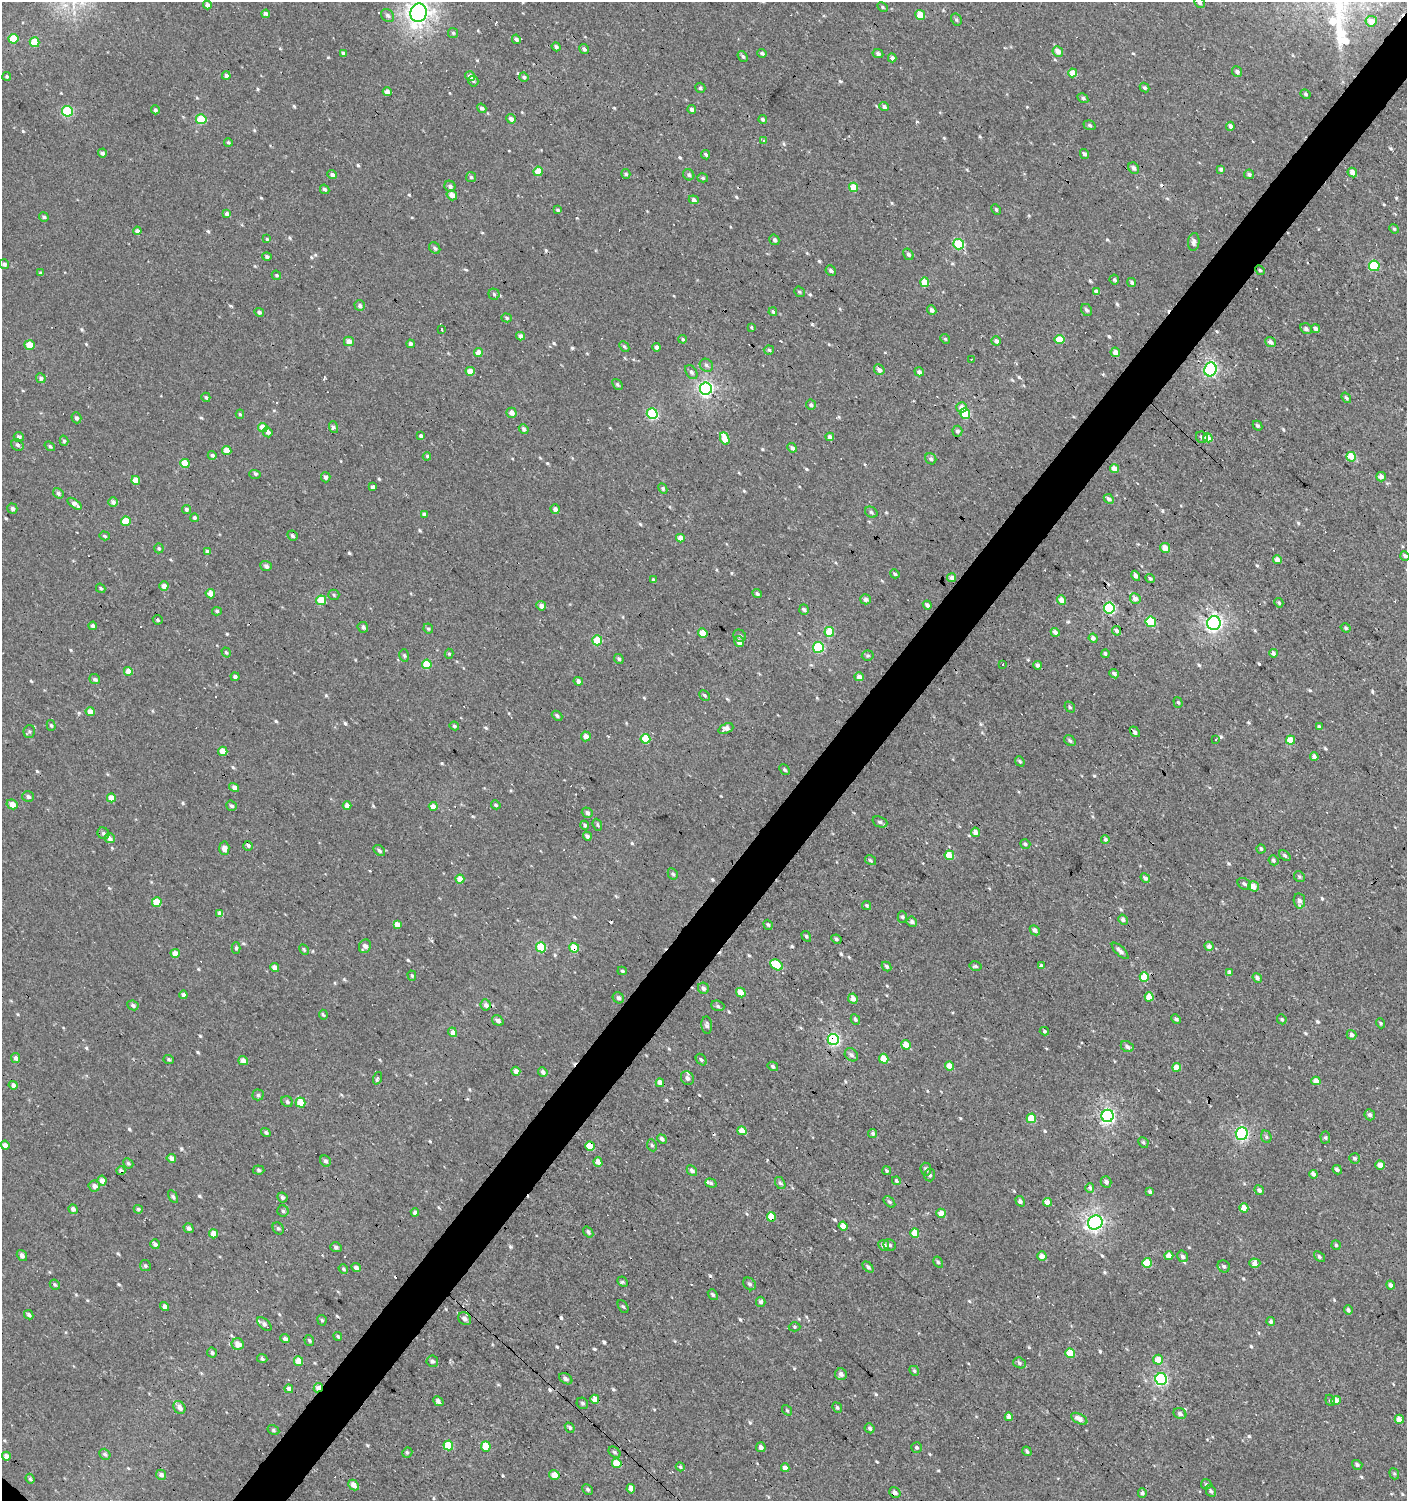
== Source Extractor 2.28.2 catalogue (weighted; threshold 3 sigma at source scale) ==
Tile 10 of 4 x 4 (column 2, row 3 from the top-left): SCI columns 1573-2977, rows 1503-3001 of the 6020 x 6000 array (HDU 1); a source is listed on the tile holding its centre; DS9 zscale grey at full resolution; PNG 1409 x 1503 px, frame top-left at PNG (2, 2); each listed source drawn as its Kron ellipse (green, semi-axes under 4 px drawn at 4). Shown black and unused: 4% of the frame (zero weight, under 2 of 3 exposures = <1% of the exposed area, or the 3 px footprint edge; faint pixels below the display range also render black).
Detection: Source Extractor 2.28.2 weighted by HDU 2 'WHT'; one run over the whole footprint, this tile lists its part. Background 9.70e-04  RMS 0.0059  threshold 0.0267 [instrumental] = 3 sigma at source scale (4.5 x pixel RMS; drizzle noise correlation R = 1.50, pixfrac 1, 0.0396/0.0396 arcsec/px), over >= 5 px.
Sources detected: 690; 26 cosmic-ray / hot-pixel residue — neither listed nor drawn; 1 inside a brighter listed object's ellipse — not listed separately; of the other 663, all 500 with FLUX_AUTO >= 0.857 (the completeness limit of this list) listed and drawn (163 fainter detections not listed), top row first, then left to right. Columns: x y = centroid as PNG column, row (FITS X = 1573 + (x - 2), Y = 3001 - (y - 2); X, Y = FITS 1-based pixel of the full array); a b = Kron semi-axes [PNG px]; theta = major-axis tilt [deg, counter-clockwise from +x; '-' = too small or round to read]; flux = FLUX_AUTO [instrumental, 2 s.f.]
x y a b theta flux
1199 3 6 4 -44 1.1
207 5 4 4 - 2.6
882 7 6 4 -29 0.98
419 13 9 8 - 340
266 14 4 3 - 2.7
387 15 7 5 -45 1.8
920 15 5 4 - 13
956 19 6 5 - 1.1
1371 21 5 5 - 5.4
453 33 5 5 - 0.94
13 39 5 5 - 18
516 39 5 4 - 1.9
34 42 5 4 - 16
556 47 5 4 - 1.7
584 49 5 4 - 1.8
1058 51 5 5 - 4.5
762 53 5 4 - 1.5
343 54 4 4 - 2.2
878 54 5 4 - 1.7
743 56 6 4 -51 1.2
892 58 4 4 - 2.1
1237 72 5 4 - 1.9
1073 73 4 4 - 8.3
7 76 4 4 - 0.99
226 76 4 4 - 2.5
470 76 5 5 - 2.7
524 77 5 4 - 1.4
473 81 5 5 - 0.94
700 88 5 5 - 1.1
1144 88 5 4 - 1.2
387 92 4 4 - 4
1306 94 5 3 - 0.97
1083 98 6 4 -32 1.1
884 107 5 4 - 2.1
482 108 5 4 - 1.4
155 110 4 4 - 1.7
692 110 4 4 - 2.6
67 111 5 5 - 41
201 119 5 5 - 25
511 119 5 4 - 2.7
763 119 4 4 - 1.4
1089 125 6 4 -18 1
1230 126 4 4 - 3.1
763 140 4 4 - 0.94
228 142 4 4 - 0.91
102 153 4 4 - 1.9
1084 154 5 4 - 1.6
706 155 5 4 - 1.4
1134 168 6 5 - 1.8
1221 169 4 4 - 1.9
538 171 5 4 - 11
1352 173 5 4 - 4
332 174 5 4 - 2.4
626 174 5 4 - 1.2
1249 174 5 4 - 1.4
689 175 6 5 - 1.2
471 177 5 5 - 1.1
703 178 5 4 - 1
450 186 6 5 - 1.9
853 187 5 4 - 11
325 189 5 4 - 1.3
452 195 5 4 - 4.5
694 200 5 4 - 1.8
558 210 4 4 - 1.2
996 210 5 4 - 0.9
227 214 4 4 - 2.7
44 217 5 4 - 1.4
1394 229 5 4 - 0.86
137 231 4 4 - 2.4
267 239 3 3 - 0.97
774 240 5 4 - 1.6
1194 242 9 5 83 2.4
959 244 5 5 - 38
435 248 6 5 - 1.3
908 254 6 4 -55 1.4
267 257 5 4 - 1.6
4 264 5 5 - 1.8
1374 266 5 5 - 31
1260 270 5 4 - 0.88
831 271 5 5 - 1.5
40 273 4 4 - 1
276 275 5 4 - 0.98
1114 280 5 5 - 1.3
925 282 5 4 - 8.6
1132 282 5 4 - 1.3
1096 291 4 4 - 3.2
799 292 6 4 -41 0.96
494 294 5 5 - 1
360 306 5 5 - 1.7
932 310 5 4 - 2
1086 310 6 5 - 1.7
259 312 5 4 - 1.4
773 312 4 3 - 1
507 318 5 4 - 1
751 327 4 3 - 1.1
1306 329 6 5 - 1.7
1315 329 4 4 - 2.2
442 330 3 3 - 1
520 336 4 4 - 3.1
683 339 4 4 - 1
945 339 5 4 - 0.88
1060 339 5 4 - 13
349 341 5 5 - 4.3
996 341 5 4 - 2.1
1270 342 5 5 - 2.7
410 344 4 3 - 1.8
30 345 5 4 - 10
624 347 6 4 -49 1.1
656 347 4 4 - 2
769 350 5 4 - 1.1
478 352 4 4 - 6.5
1115 352 5 4 - 4.6
971 359 3 3 - 1.7
706 365 7 6 - 1.6
1210 369 7 6 - 100
879 370 5 5 - 3
470 371 4 4 - 6.7
691 372 8 5 -56 1.7
919 372 5 4 - 1.8
41 378 5 4 - 1.9
617 384 6 4 -52 1.1
706 389 6 6 - 130
206 397 5 4 - 1
1346 398 6 4 -51 1.2
811 405 5 5 - 1.6
962 407 5 5 - 4.9
511 413 5 5 - 3.8
965 413 5 5 - 30
240 414 5 4 - 0.91
652 414 5 5 - 46
76 418 5 5 - 1.7
1258 426 5 4 - 1.2
263 427 5 4 - 7.3
334 427 6 4 -75 1.7
524 429 5 4 - 2
957 431 5 5 - 1.4
268 432 5 4 - 2.3
421 436 4 3 - 1.8
19 437 5 5 - 2.1
830 437 4 4 - 3.8
1202 437 6 5 - 1.4
725 438 6 4 -66 10
1208 438 4 4 - 6
64 441 5 4 - 1.2
17 445 6 5 - 1.5
50 446 6 4 -38 1.2
792 448 5 4 - 2
227 450 4 4 - 8
212 455 4 4 - 1.4
427 456 4 4 - 1
1351 457 5 4 - 14
931 459 6 5 - 1.3
185 463 4 4 - 11
1115 468 4 4 - 4.2
255 474 5 3 - 1
326 477 5 5 - 1.6
1381 477 5 4 - 3.2
136 480 4 4 - 7.3
372 487 4 4 - 3.7
663 489 5 4 - 0.9
58 493 5 4 - 1.7
1109 499 5 4 - 1.7
113 502 5 5 - 2.1
74 504 8 4 -36 3.2
12 508 5 5 - 1.6
186 509 5 4 - 1.7
555 509 5 4 - 2.5
871 512 6 5 - 1.1
424 514 4 4 - 1.9
194 518 4 4 - 1.5
126 521 5 4 - 13
105 536 5 4 - 0.91
292 536 5 4 - 1.5
680 538 4 4 - 4.8
159 548 5 4 - 1.1
1165 548 5 5 - 4.8
207 552 4 4 - 2.7
1405 556 5 3 - 1.4
1277 560 4 4 - 3.6
266 566 6 5 - 2
895 574 5 4 - 0.99
1136 576 5 4 - 2.1
952 578 4 4 - 4.6
1150 578 5 4 - 1.3
653 580 4 3 - 1.3
164 586 5 4 - 4.4
101 588 5 3 - 0.99
210 594 5 4 - 5
757 594 5 4 - 1.2
334 595 5 5 - 0.9
1135 598 5 5 - 3.6
866 599 5 5 - 2.2
321 600 5 4 - 19
1061 600 5 4 - 4.1
1279 603 5 4 - 1.1
927 605 4 4 - 2.1
541 606 5 4 - 3.1
1109 608 5 5 - 65
804 609 5 4 - 1.4
217 611 5 4 - 1
158 620 5 4 - 0.99
1151 622 5 5 - 26
1214 623 7 6 - 160
93 626 4 4 - 2.2
363 627 5 5 - 1.6
1346 628 5 4 - 1
428 629 5 4 - 0.95
1117 631 5 4 - 1.9
829 632 5 4 - 17
1055 632 4 4 - 2.3
703 633 5 4 - 8.9
740 636 7 5 -39 1.5
1093 638 4 4 - 2.4
597 640 5 5 - 21
739 641 5 5 - 3.5
818 647 5 5 - 39
226 652 5 4 - 0.95
1273 653 4 4 - 1.8
449 654 5 4 - 0.86
1105 654 4 4 - 1
404 655 6 4 -74 1.1
868 655 6 5 - 1.1
619 659 5 4 - 1.3
427 664 5 5 - 17
1002 664 3 3 - 2
1038 665 4 4 - 1.7
128 671 4 4 - 5.6
1114 674 5 3 - 1.4
235 677 4 4 - 2.2
859 677 5 4 - 4.2
95 679 5 4 - 1.6
578 681 5 4 - 2.5
705 695 6 4 -44 1.1
1178 702 5 4 - 0.88
1070 707 6 4 -50 1.2
90 712 4 4 - 5.1
557 716 6 4 -40 1.4
51 725 5 4 - 0.86
454 726 5 4 - 1.1
1319 727 4 4 - 1.1
726 729 8 5 23 3.7
29 731 6 5 - 1.2
1135 732 6 4 -50 1.4
586 736 5 5 - 3.3
645 739 5 5 - 18
1215 739 3 3 - 3.1
1290 740 4 4 - 11
1070 741 6 4 -35 1.2
223 751 5 4 - 7.8
1314 757 4 4 - 2.2
1020 761 5 4 - 1
785 770 5 4 - 1.1
234 787 5 4 - 2.8
28 797 6 5 - 1.6
111 798 4 4 - 6.6
12 804 6 4 -28 5.1
347 805 4 4 - 4.7
496 805 5 4 - 1
231 806 5 4 - 1.4
433 806 4 4 - 4.2
587 813 6 5 - 1.7
880 822 8 5 -21 1.6
585 825 5 4 - 1.3
597 825 6 4 -66 0.86
975 832 5 4 - 3.5
103 833 6 5 - 1.5
587 836 5 4 - 2.1
110 838 5 4 - 3.1
1105 839 4 4 - 1.6
1025 844 5 4 - 1.1
248 846 5 4 - 1.1
224 848 6 5 - 4
1261 849 4 4 - 0.92
379 850 6 4 -41 1.6
949 855 4 4 - 11
1285 855 6 4 -39 1.4
870 860 6 4 -33 0.99
1273 860 5 4 - 1.3
673 874 6 5 - 1.2
1299 877 6 5 - 0.95
1145 878 5 4 - 1.4
460 879 4 4 - 6.8
1244 884 7 5 -31 1.5
1253 886 5 5 - 6
1299 901 7 5 -81 2.8
157 902 5 4 - 11
867 906 5 4 - 0.93
220 913 4 4 - 3
902 917 5 4 - 1.2
1123 920 5 4 - 1.9
912 922 5 5 - 2.2
397 924 4 4 - 4.4
768 925 5 4 - 1
1035 930 6 4 -45 2
806 936 6 4 -59 0.94
836 939 5 3 - 1
365 946 7 6 - 3.1
1209 946 4 4 - 3
541 947 5 5 - 26
236 948 6 4 89 1.1
574 948 5 5 - 12
304 949 5 4 - 1
1120 951 11 4 -44 2.6
175 953 4 4 - 6.5
777 965 7 5 -32 21
887 966 5 4 - 1.4
975 966 6 4 -14 1.1
1041 966 4 3 - 1.6
275 967 4 4 - 4.5
622 971 5 4 - 0.86
1230 972 4 3 - 1.9
412 976 5 4 - 1.1
1144 977 5 4 - 13
1257 978 5 4 - 2
703 988 6 5 - 1.7
741 993 5 4 - 5.6
183 995 4 4 - 2.4
1149 997 4 4 - 8.5
618 998 6 5 - 1.9
853 999 5 4 - 3.2
133 1005 6 4 -27 1.7
486 1005 6 5 - 2.8
718 1006 7 5 -19 1.2
323 1015 5 3 - 0.91
855 1019 5 4 - 1
1176 1019 5 4 - 1.4
1282 1019 5 4 - 1.2
498 1021 6 5 - 1.9
1381 1023 5 4 - 0.9
707 1025 9 5 -85 1.6
1044 1031 4 3 - 0.98
453 1032 5 4 - 3.2
1352 1035 5 4 - 2
833 1040 5 5 - 98
906 1045 5 4 - 6.5
1127 1047 6 5 - 1.8
851 1055 7 6 - 1.8
16 1058 5 4 - 2.4
169 1059 5 4 - 0.95
884 1059 5 4 - 7.5
701 1060 6 4 -49 1.2
243 1061 5 4 - 4.2
773 1066 5 4 - 1.5
950 1066 4 4 - 6.5
1177 1067 4 4 - 6
516 1071 4 4 - 3.8
543 1072 5 4 - 2
377 1078 6 4 72 1.4
687 1078 7 6 - 2.4
1316 1081 4 4 - 5.1
660 1083 4 4 - 3.5
13 1085 4 4 - 2.3
258 1095 5 5 - 1.2
287 1102 6 5 - 1.5
300 1103 5 4 - 14
1370 1115 5 5 - 2.1
1108 1116 6 6 - 120
1031 1118 5 4 - 13
742 1131 5 4 - 5.6
266 1132 5 4 - 1.3
873 1133 4 4 - 1
1242 1133 6 6 - 76
1266 1137 6 5 - 1.1
1325 1138 6 5 - 1
662 1139 5 4 - 1.8
1143 1142 5 5 - 1.1
5 1145 4 4 - 3.4
652 1145 6 5 - 1
590 1146 5 4 - 12
171 1158 5 4 - 2.9
1355 1158 5 5 - 1.1
325 1161 6 5 - 1.5
598 1162 5 4 - 3.9
128 1163 5 4 - 1.1
1380 1165 5 4 - 4.3
926 1169 6 5 - 1.6
259 1170 6 4 -6 1.1
1337 1170 5 3 - 1.4
121 1171 4 4 - 2.4
692 1171 6 4 -42 1.8
887 1171 4 4 - 0.91
1313 1174 4 4 - 2.5
930 1175 6 5 - 1.4
102 1180 5 4 - 4
896 1181 4 3 - 1
1106 1182 6 5 - 2.4
711 1183 6 4 -20 0.97
780 1183 6 4 -60 1.5
94 1186 5 5 - 2.7
1090 1188 4 4 - 1.8
1259 1190 5 4 - 1.9
1150 1192 4 3 - 1.1
173 1197 7 4 -58 1.1
282 1198 5 4 - 1.5
1020 1201 6 4 -59 1.6
889 1202 7 4 -44 1.1
1047 1202 4 4 - 4.8
1244 1208 4 4 - 6.6
73 1209 5 4 - 2.4
138 1209 4 4 - 1.2
283 1211 5 5 - 1.2
415 1212 4 4 - 2.9
941 1213 5 4 - 5.4
771 1217 4 4 - 6.9
1095 1223 7 7 - 140
843 1226 4 4 - 5.3
189 1228 5 4 - 2
278 1228 6 5 - 1.1
588 1232 6 4 -53 1.3
915 1233 5 4 - 9.4
213 1234 4 4 - 8.6
155 1244 5 4 - 1.6
884 1245 6 5 - 3.4
890 1245 6 5 - 1.2
1336 1245 5 4 - 1
336 1247 6 5 - 1.5
22 1255 6 4 -55 2.5
1042 1256 5 4 - 4.3
1169 1256 4 4 - 4.2
1182 1256 6 5 - 1.9
1319 1256 6 4 -38 1.2
938 1262 6 4 -59 1.1
1147 1263 5 4 - 11
1255 1263 5 4 - 3.5
145 1266 5 5 - 1.1
1224 1266 6 5 - 1.4
356 1267 5 4 - 2.4
868 1267 6 4 -45 1.4
343 1269 5 4 - 1.1
623 1282 6 4 -44 1
749 1284 7 5 -47 1.5
55 1285 5 4 - 0.98
1390 1285 5 4 - 1.6
713 1295 6 4 -50 1
761 1302 5 4 - 1.7
164 1306 4 4 - 3
623 1306 7 4 -60 0.94
1348 1310 5 4 - 1.5
29 1315 5 4 - 1.3
465 1319 7 6 - 2.6
322 1320 5 4 - 1
1271 1321 4 4 - 1.8
264 1324 8 4 -43 2
795 1327 6 4 -2 0.9
338 1336 4 4 - 0.9
285 1339 5 4 - 2.3
309 1340 5 4 - 1.1
238 1344 6 5 - 5.1
212 1353 5 5 - 1.4
1070 1353 5 4 - 12
262 1359 5 4 - 1.5
1158 1360 5 5 - 5.7
298 1361 5 4 - 8
432 1361 6 5 - 1.4
1020 1363 7 5 -18 1.3
914 1371 5 4 - 0.92
841 1374 6 6 - 2.9
566 1379 7 5 -33 1.6
1161 1379 6 6 - 77
318 1388 5 3 - 8
289 1389 4 4 - 3.3
595 1399 4 4 - 4.6
1330 1400 6 4 -69 0.89
1336 1400 5 4 - 4.2
438 1401 6 4 -42 1.9
582 1403 6 5 - 1.1
179 1407 7 5 -53 3.1
837 1408 5 4 - 0.86
787 1410 6 4 -52 0.88
1180 1414 6 5 - 1.8
1009 1417 4 4 - 3
1079 1419 9 5 -28 4.3
1399 1419 4 4 - 4.9
570 1428 5 4 - 1.1
870 1428 5 4 - 1.4
273 1430 6 4 -29 0.97
448 1445 5 4 - 20
486 1446 5 4 - 11
761 1447 5 4 - 2.2
917 1447 5 5 - 1.1
1027 1451 5 4 - 1.2
615 1452 7 4 -40 1.1
407 1453 5 5 - 1.2
105 1454 6 5 - 1.2
6 1456 4 4 - 5.3
617 1463 5 4 - 9.4
1357 1465 5 4 - 1.5
680 1467 4 4 - 1.1
785 1468 4 4 - 3.6
1394 1474 6 4 -68 0.89
161 1475 5 5 - 2.2
554 1475 5 5 - 5.5
30 1479 5 4 - 1.3
1206 1484 5 5 - 0.86
353 1485 6 4 -46 3.7
588 1489 6 4 -45 1.1
631 1489 5 4 - 2.9
1211 1491 6 4 -61 1.4
895 1492 6 5 - 2
1142 1493 4 4 - 1.5
Overlapping masked pixels (flux is a lower limit): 6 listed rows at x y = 110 838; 574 948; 833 1040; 590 1146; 121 1171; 318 1388
Isophote crosses this tile's border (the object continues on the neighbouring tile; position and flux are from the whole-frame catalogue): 3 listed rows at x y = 1199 3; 419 13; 1405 556
Unlisted compact peaks at least as high as the median listed source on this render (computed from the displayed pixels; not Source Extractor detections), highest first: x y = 604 1342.